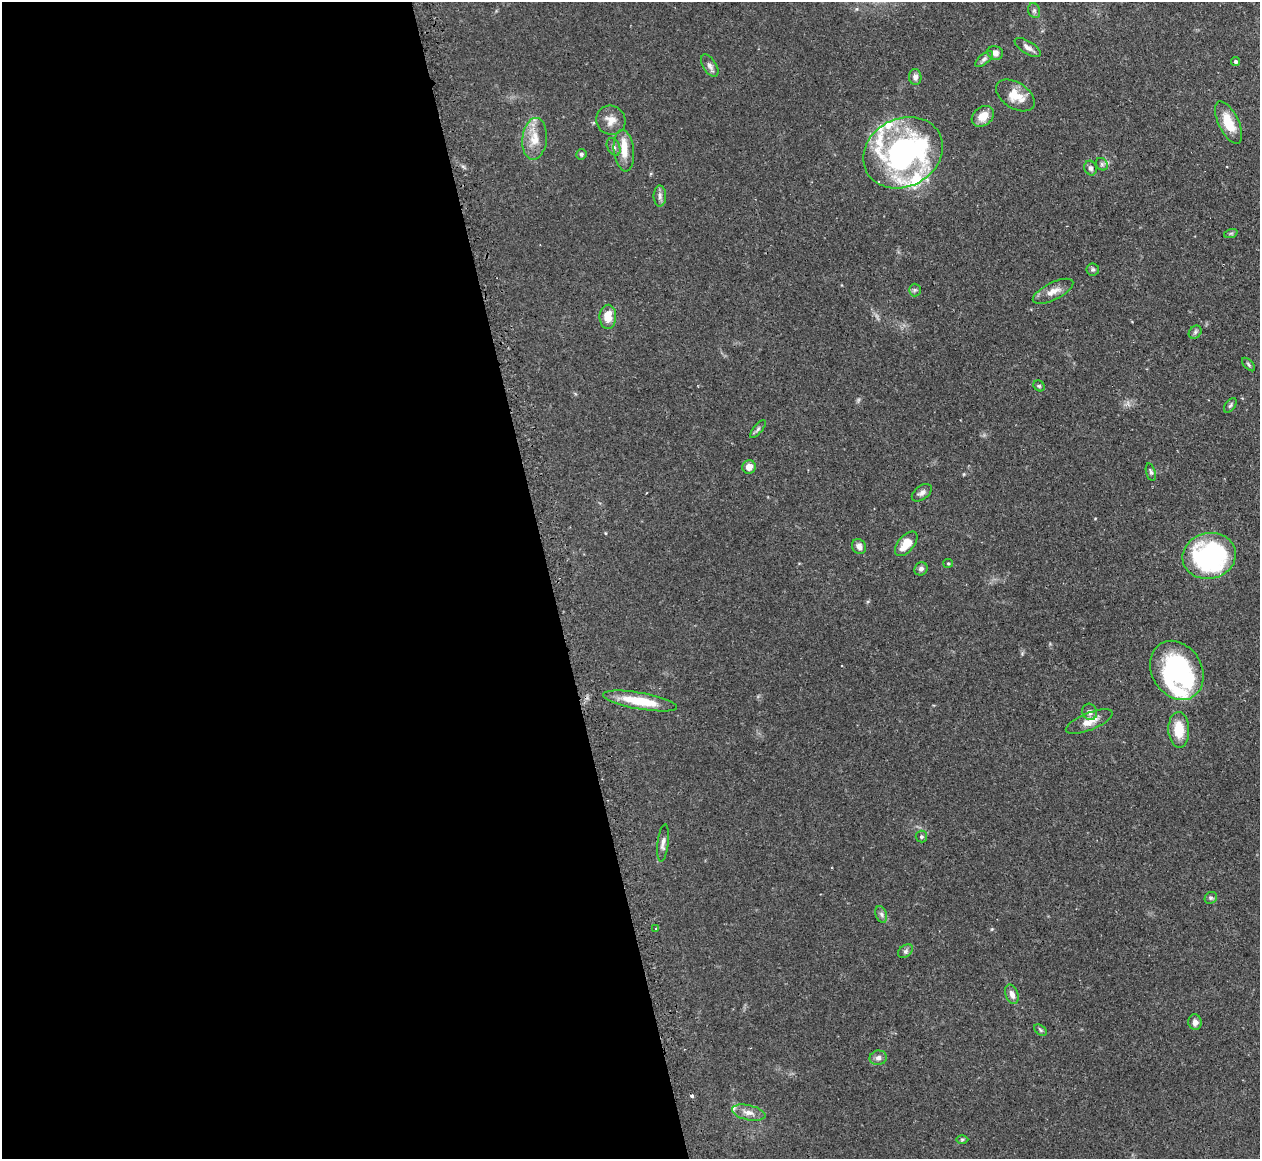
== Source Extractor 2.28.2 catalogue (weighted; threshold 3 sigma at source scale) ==
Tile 9 of 4 x 4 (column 1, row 3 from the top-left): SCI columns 35-1292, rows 1320-2476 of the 5098 x 5072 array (HDU 1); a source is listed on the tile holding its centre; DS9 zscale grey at full resolution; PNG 1262 x 1161 px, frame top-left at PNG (2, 2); each listed source drawn as its Kron ellipse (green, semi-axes under 4 px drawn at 4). Shown black and unused: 44% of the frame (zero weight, under 2 of 3 exposures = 4% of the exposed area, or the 3 px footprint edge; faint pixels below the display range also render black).
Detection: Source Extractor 2.28.2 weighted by HDU 2 'WHT'; one run over the whole footprint, this tile lists its part. Background 0.105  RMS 0.0067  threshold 0.0304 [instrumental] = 3 sigma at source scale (4.5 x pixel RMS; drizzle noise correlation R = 1.50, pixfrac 1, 0.05/0.05 arcsec/px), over >= 5 px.
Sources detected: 62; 1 inside a brighter object's white glare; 1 cosmic-ray / hot-pixel residue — neither listed nor drawn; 6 inside a brighter listed object's ellipse — not listed separately; the other 54 listed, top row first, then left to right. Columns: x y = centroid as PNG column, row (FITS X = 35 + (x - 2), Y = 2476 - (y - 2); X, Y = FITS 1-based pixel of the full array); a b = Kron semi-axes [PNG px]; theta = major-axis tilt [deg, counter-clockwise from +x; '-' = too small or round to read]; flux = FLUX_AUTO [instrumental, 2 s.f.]
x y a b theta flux
1034 11 7 6 - 1.6
1028 47 15 6 -32 3.4
995 53 8 6 -15 3.3
984 59 11 5 40 2
1235 62 4 4 - 1.5
710 66 12 6 -57 2.9
915 77 8 6 -87 2.6
1015 95 21 13 -33 12
983 116 12 9 40 7.9
611 120 15 14 - 6.9
1229 122 23 10 -65 14
535 139 21 12 84 11
614 147 9 6 -66 2.2
624 151 21 10 -83 8.9
903 153 41 34 29 160
581 154 5 5 - 1.3
1102 164 7 5 -46 1.5
1090 168 7 6 - 2.2
660 196 10 6 90 2.4
1231 233 7 4 19 0.96
1093 269 6 6 - 1.3
915 290 6 6 - 1.3
1053 291 22 8 26 6.4
608 317 12 8 88 10
1195 332 7 5 47 1.4
1248 364 8 3 -47 1.1
1039 386 6 5 - 1
1230 405 8 5 52 1.2
758 429 11 4 50 1.5
749 467 7 6 - 4.2
1151 472 9 4 -74 1.3
922 493 11 6 37 2.7
906 544 14 8 50 11
859 547 8 6 -55 3.1
1209 556 27 23 13 110
948 563 5 4 - 0.76
921 569 7 6 - 2
1177 670 31 25 -59 99
640 701 37 8 -10 22
1090 712 8 7 - 2.6
1089 722 25 8 22 7.7
1179 730 18 10 -87 15
921 837 6 6 - 1.2
663 843 19 5 83 3.1
1211 898 6 5 - 1.3
881 914 9 5 -71 1.8
656 929 3 2 - 0.79
905 951 8 5 40 1.6
1012 994 10 6 -70 3.9
1195 1022 8 6 -79 3.1
1040 1030 7 4 -35 1
878 1058 8 7 - 2.6
749 1113 17 7 -13 5.2
962 1139 6 4 1 0.83